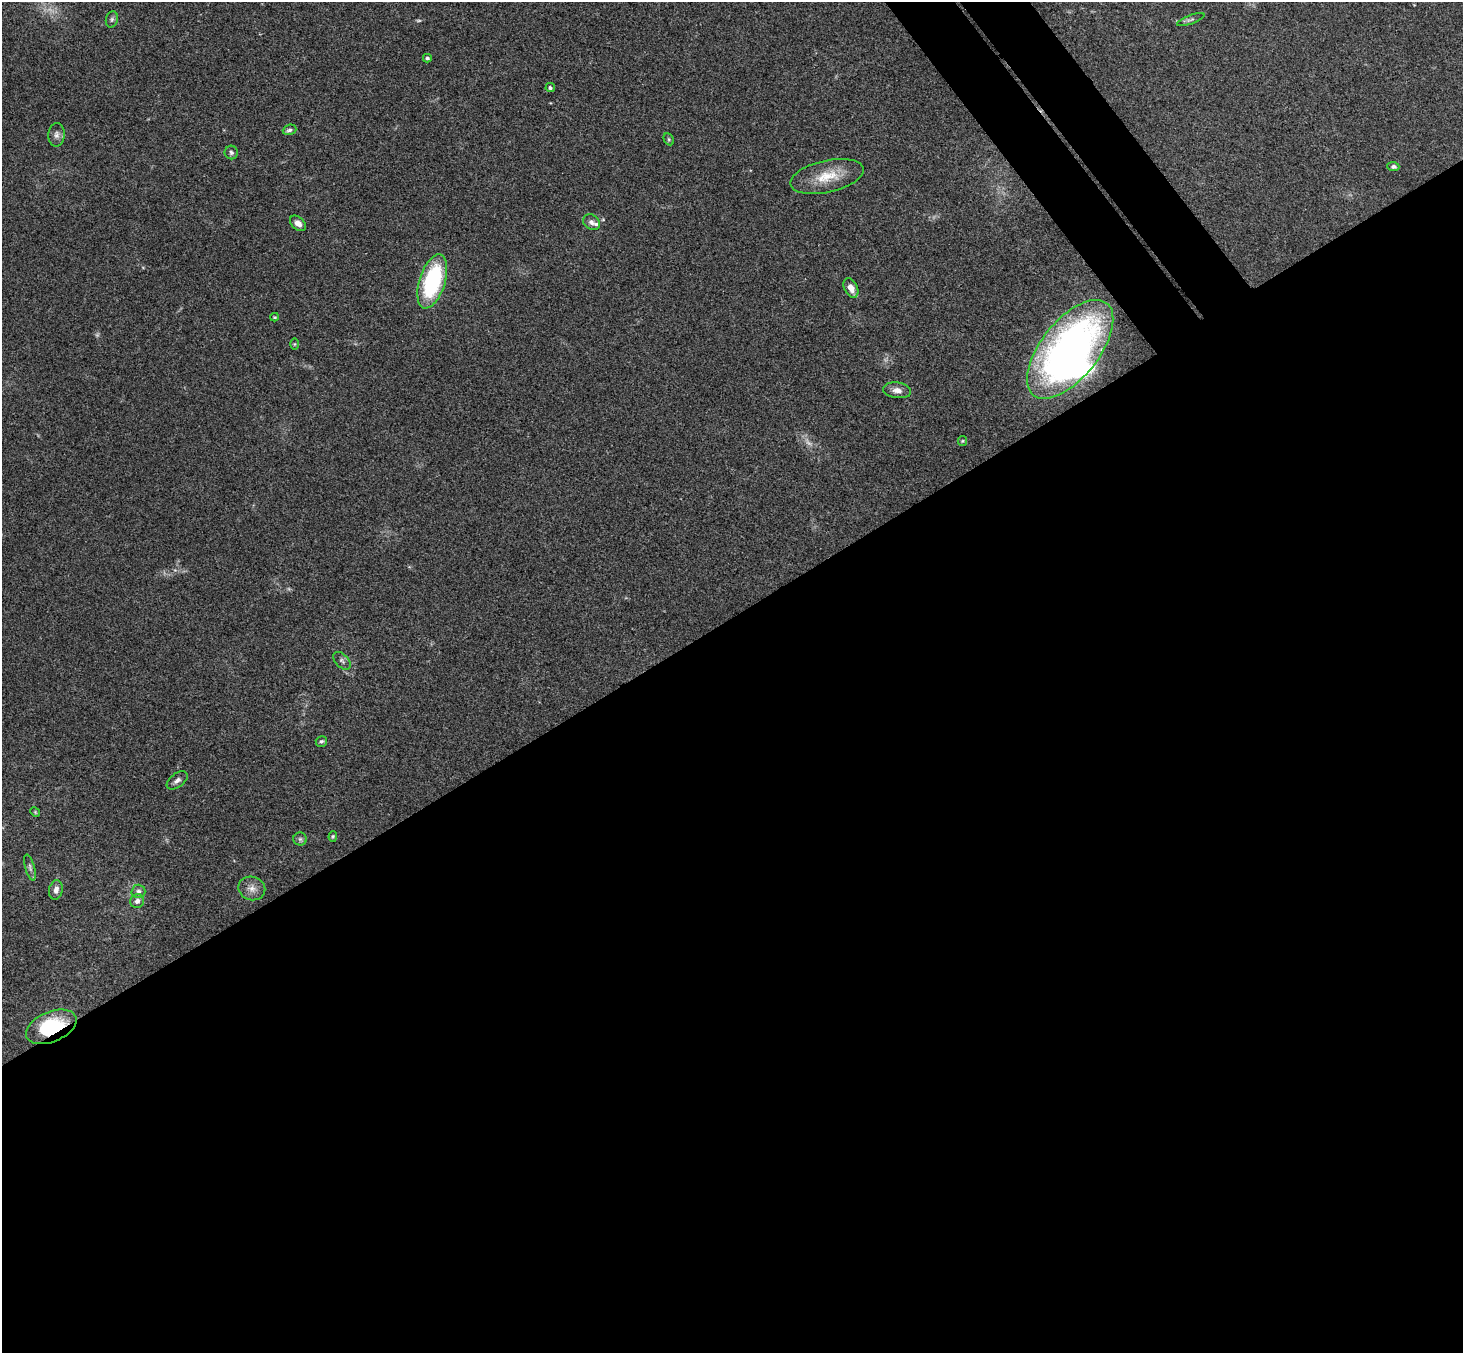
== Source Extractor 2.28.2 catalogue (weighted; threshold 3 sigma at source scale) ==
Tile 15 of 4 x 4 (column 3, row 4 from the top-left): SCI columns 2975-4435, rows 331-1681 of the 5946 x 5927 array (HDU 1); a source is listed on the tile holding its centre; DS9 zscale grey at full resolution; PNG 1465 x 1355 px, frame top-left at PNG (2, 2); each listed source drawn as its Kron ellipse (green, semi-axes under 4 px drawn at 4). Shown black and unused: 57% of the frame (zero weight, under 3 of 4 exposures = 6% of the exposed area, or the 3 px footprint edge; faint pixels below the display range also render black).
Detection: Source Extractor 2.28.2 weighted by HDU 2 'WHT'; one run over the whole footprint, this tile lists its part. Background 0.163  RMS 0.0073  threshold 0.0329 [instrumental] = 3 sigma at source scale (4.5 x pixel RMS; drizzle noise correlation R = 1.50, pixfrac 1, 0.05/0.05 arcsec/px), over >= 5 px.
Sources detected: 36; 3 too faint to see at this stretch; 1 inside a brighter object's white glare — neither listed nor drawn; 1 inside a brighter listed object's ellipse — not listed separately; the other 31 listed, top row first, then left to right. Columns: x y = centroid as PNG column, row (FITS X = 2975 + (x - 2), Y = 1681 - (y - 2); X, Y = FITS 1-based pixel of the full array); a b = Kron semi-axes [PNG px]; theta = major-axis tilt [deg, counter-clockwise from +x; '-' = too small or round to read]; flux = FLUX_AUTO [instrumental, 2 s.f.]
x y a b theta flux
112 19 8 6 75 1.8
1191 20 14 4 20 1.9
427 58 4 4 - 1.6
550 88 4 4 - 1.5
289 130 7 5 19 1.7
56 135 12 8 89 3.4
669 139 6 4 -61 1
231 152 7 6 - 1.8
1393 167 6 4 -3 1.7
827 176 37 16 13 20
592 222 9 7 -39 2.7
298 223 9 6 -43 4.5
432 281 28 12 72 77
851 288 10 6 -63 5.4
275 317 4 4 - 0.74
294 344 6 4 89 0.84
1070 349 59 29 51 270
897 390 14 7 -7 4.8
962 441 5 4 - 0.86
342 661 10 6 -45 2.2
321 741 6 5 - 1.4
177 780 12 7 37 3.2
35 812 5 4 - 0.74
333 836 5 4 - 0.9
300 839 6 6 - 1.7
30 868 13 5 -75 2.1
252 888 13 11 -19 5.7
56 890 9 7 77 3.6
138 891 7 7 - 2.3
137 901 7 6 - 3.3
51 1027 27 15 23 42
Overlapping masked pixels (flux is a lower limit): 1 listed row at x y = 51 1027